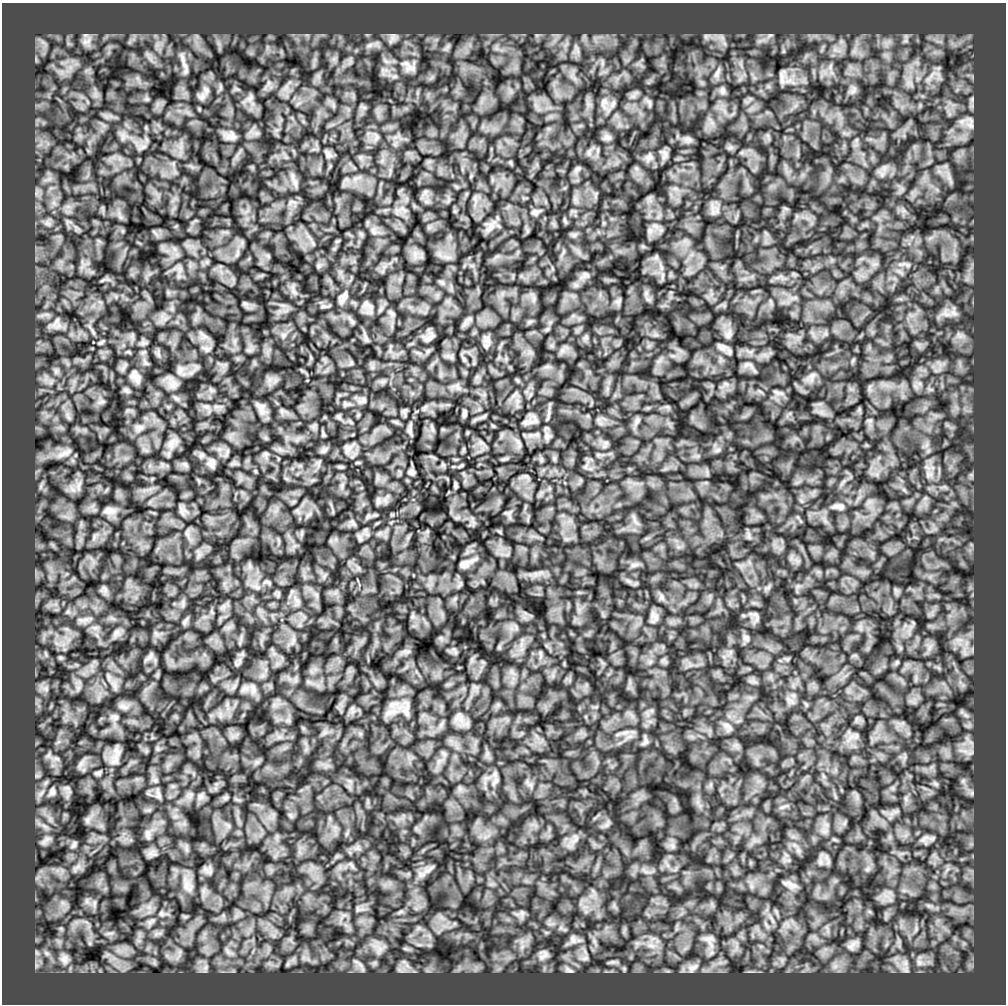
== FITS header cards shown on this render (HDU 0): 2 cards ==
NAXIS1  =                 1004
NAXIS2  =                 1002

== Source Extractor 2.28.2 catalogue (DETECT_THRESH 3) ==
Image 1004 x 1002 px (HDU 0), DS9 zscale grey, 1 PNG px = 1 image px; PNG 1008 x 1006 px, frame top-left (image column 1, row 1002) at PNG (2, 3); no overlay
Background 37100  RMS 650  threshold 1950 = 3 sigma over >= 5 px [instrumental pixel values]
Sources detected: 150; all 150 listed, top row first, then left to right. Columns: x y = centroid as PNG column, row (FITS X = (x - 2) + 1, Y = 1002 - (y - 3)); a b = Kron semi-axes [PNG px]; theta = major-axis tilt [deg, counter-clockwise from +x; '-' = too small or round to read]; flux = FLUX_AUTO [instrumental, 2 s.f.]
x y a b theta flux
706 36 7 4 72 84000
86 41 17 10 28 390000
369 45 9 5 20 160000
183 59 19 6 -79 280000
409 66 23 9 -42 380000
938 68 7 5 34 100000
717 73 17 6 66 200000
933 76 36 11 31 740000
782 78 17 4 -86 150000
722 91 11 7 -84 180000
202 97 10 8 57 220000
250 98 9 6 25 160000
604 103 21 11 89 400000
649 103 12 5 -67 120000
970 125 11 9 -31 310000
231 136 14 8 8 240000
377 137 7 4 71 110000
607 137 11 8 -15 170000
688 139 12 5 -17 160000
143 147 7 4 18 120000
329 155 8 6 -45 160000
649 157 11 8 30 190000
578 169 9 6 27 120000
295 183 14 6 -73 200000
425 192 7 4 72 99000
535 212 13 7 8 160000
713 212 7 4 -72 120000
565 220 9 3 -69 59000
47 223 11 8 -31 230000
489 229 7 4 18 140000
650 231 10 6 71 160000
586 275 11 5 -34 110000
662 275 9 4 81 130000
343 298 18 8 61 250000
619 301 9 4 53 110000
245 303 7 5 -1 84000
323 306 9 4 0 110000
392 313 10 6 -44 110000
954 313 12 7 -34 270000
56 322 21 8 48 320000
93 332 11 3 -61 110000
366 338 11 4 -57 110000
430 338 14 5 32 140000
488 340 13 5 -88 190000
101 342 10 3 26 62000
722 347 14 8 -19 220000
207 349 8 6 -45 150000
464 359 7 4 -71 83000
748 365 16 6 2 170000
56 371 7 7 - 140000
812 376 11 7 37 230000
136 378 14 8 -63 260000
173 385 14 9 63 340000
776 392 11 3 -29 130000
363 400 8 7 - 130000
102 401 7 5 0 110000
345 404 7 6 - 84000
206 406 9 4 -19 130000
261 406 14 10 -35 250000
465 413 7 4 75 100000
549 414 10 3 69 110000
637 421 8 5 45 120000
140 427 11 8 58 230000
410 431 16 5 -85 120000
323 434 9 4 -77 69000
547 436 9 7 -90 170000
171 444 19 9 78 360000
349 449 14 5 52 190000
324 450 13 4 40 110000
64 453 24 7 24 370000
266 454 7 6 - 110000
211 463 11 8 75 200000
341 467 9 4 0 63000
411 472 7 5 -29 120000
455 485 10 4 -85 71000
78 486 16 5 80 250000
378 501 11 6 76 140000
839 506 16 6 -1 190000
109 511 19 11 -6 400000
353 523 10 4 -57 93000
94 537 7 4 72 120000
464 564 14 10 20 260000
634 565 8 6 0 150000
105 589 9 6 -70 160000
661 597 9 6 -77 140000
413 616 7 4 71 96000
655 616 14 8 -39 220000
756 617 14 5 -72 150000
81 620 11 5 -6 170000
185 621 12 4 59 100000
116 632 11 7 45 190000
746 638 10 8 -32 160000
60 658 7 5 -7 73000
46 689 9 7 -1 220000
253 689 16 6 -89 280000
123 707 15 6 -25 220000
407 708 25 8 79 360000
389 712 14 7 20 340000
115 717 10 8 -25 170000
727 726 14 6 -37 170000
625 732 12 4 11 190000
645 741 11 6 86 130000
56 759 9 4 -9 130000
115 760 19 10 62 450000
81 764 10 3 45 140000
98 773 9 5 15 90000
495 781 14 5 55 160000
52 792 12 9 82 220000
158 794 13 6 -78 180000
200 796 10 8 36 190000
226 797 7 4 1 85000
87 820 9 6 83 140000
148 834 14 7 -84 220000
575 839 8 5 46 170000
923 839 9 5 45 150000
46 840 18 6 37 230000
74 845 11 6 65 130000
77 868 17 7 42 280000
429 869 20 4 40 190000
792 884 19 5 -27 200000
187 886 16 8 -53 320000
87 901 11 6 -75 210000
63 903 8 6 -45 210000
94 903 13 6 85 190000
929 906 10 4 -13 150000
357 909 7 4 -72 74000
400 912 9 4 19 98000
161 913 8 6 -90 92000
522 913 7 6 - 130000
150 922 8 5 45 150000
916 929 10 5 79 130000
109 933 14 4 3 150000
573 939 13 7 -77 210000
709 941 23 13 -68 540000
651 945 11 7 -10 310000
852 945 19 8 40 300000
379 949 19 12 -61 500000
228 952 10 5 -55 160000
543 955 14 11 43 290000
585 958 10 6 10 170000
64 959 15 12 -78 420000
612 962 10 6 9 120000
919 962 11 8 -72 270000
288 964 7 4 71 89000
360 965 22 5 -60 200000
407 966 7 4 -19 150000
205 968 9 6 72 150000
692 968 18 10 31 380000
905 969 12 9 -39 290000
568 970 14 7 -19 170000